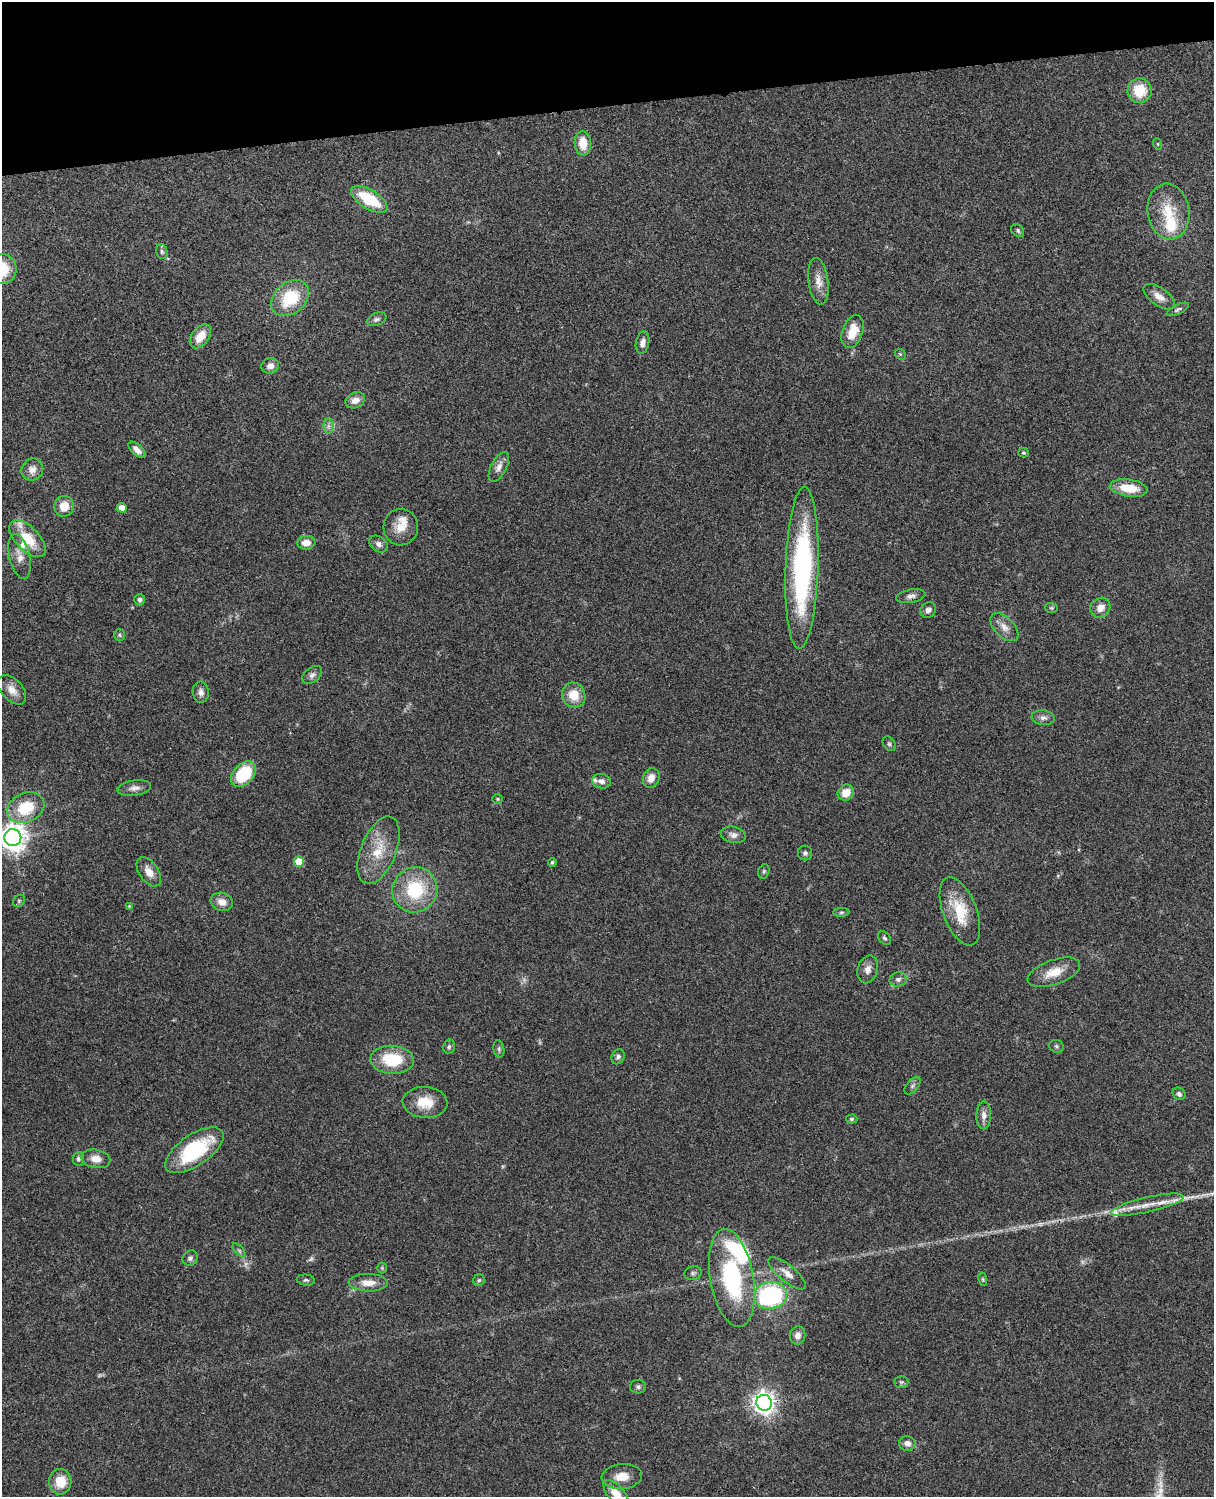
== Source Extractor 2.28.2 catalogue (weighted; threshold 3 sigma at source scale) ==
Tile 3 of 4 x 3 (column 3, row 1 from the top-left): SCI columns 2543-3754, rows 3155-4649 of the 5088 x 4926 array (HDU 1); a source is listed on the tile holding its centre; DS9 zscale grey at full resolution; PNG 1216 x 1499 px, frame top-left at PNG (2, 2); each listed source drawn as its Kron ellipse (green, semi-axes under 4 px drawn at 4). Shown black and unused: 7% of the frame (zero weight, under 3 of 4 exposures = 6% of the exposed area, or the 3 px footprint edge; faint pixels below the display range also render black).
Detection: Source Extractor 2.28.2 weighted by HDU 2 'WHT'; one run over the whole footprint, this tile lists its part. Background 0.0793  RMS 0.0058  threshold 0.0261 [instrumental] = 3 sigma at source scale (4.5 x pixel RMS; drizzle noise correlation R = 1.50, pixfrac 1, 0.05/0.05 arcsec/px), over >= 5 px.
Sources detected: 113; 2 too faint to see at this stretch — neither listed nor drawn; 7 inside a brighter listed object's ellipse — not listed separately; the other 104 listed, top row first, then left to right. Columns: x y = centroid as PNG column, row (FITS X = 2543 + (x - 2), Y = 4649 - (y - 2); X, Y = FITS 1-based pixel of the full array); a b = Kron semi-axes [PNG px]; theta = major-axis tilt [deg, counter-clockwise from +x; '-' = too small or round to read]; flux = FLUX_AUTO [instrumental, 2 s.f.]
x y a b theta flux
1140 90 12 12 - 15
583 143 12 8 -85 9.8
1158 144 6 3 -71 0.5
369 199 21 9 -31 25
1168 212 28 21 -82 19
1018 230 7 5 -49 1.2
162 252 8 5 -75 1.3
2 269 15 14 - 19
818 281 23 10 -82 6.4
1159 297 18 9 -35 5.1
290 298 21 15 41 27
1178 309 12 4 25 1.4
377 319 10 6 22 1.7
853 331 17 10 70 11
200 336 13 8 52 9.7
643 343 11 6 78 3.4
900 354 6 4 -44 0.8
270 366 9 7 23 3.7
355 400 10 7 25 4.4
328 426 7 5 90 1.8
137 450 10 5 -42 3.2
1023 453 5 4 - 0.84
499 467 16 7 63 4
32 469 11 10 - 4.7
1129 488 19 8 -8 14
64 506 10 10 - 8.3
122 508 5 4 - 6.7
401 527 18 17 - 8.9
27 539 23 11 -46 16
306 543 9 7 5 5.2
379 544 10 7 -35 2.4
20 556 23 10 -77 6.5
802 568 81 16 88 110
911 596 14 6 11 2.7
140 600 6 5 - 1.6
1051 608 6 5 - 0.84
1100 608 10 9 - 5.2
928 610 8 7 - 2.6
1004 627 17 9 -45 5
119 635 6 5 - 0.91
312 675 11 7 36 2.2
12 690 17 10 -47 6.4
201 692 10 8 -85 3
574 695 12 11 - 10
1043 718 11 7 -8 2.5
889 744 8 5 -56 1.1
243 774 15 10 47 30
651 778 10 8 68 4.7
601 781 9 7 -11 2.8
134 788 17 7 7 3.5
846 793 8 7 - 7.7
498 799 5 4 - 0.75
26 808 19 14 23 22
733 835 13 8 -11 2.9
13 838 8 8 - 640
379 850 36 17 68 18
805 853 7 7 - 1.6
299 861 5 5 - 13
552 862 4 4 - 1
764 871 7 5 74 1.1
149 872 16 9 -55 5.6
415 890 23 22 - 33
19 901 6 5 - 0.98
222 902 11 9 -19 4.5
129 906 4 4 - 0.47
960 911 36 17 -69 20
841 912 8 4 1 0.93
884 938 8 5 -51 1.1
868 969 14 10 75 3.9
1054 972 27 12 19 11
898 979 8 7 - 2.1
1057 1046 7 6 - 1.2
449 1047 7 6 - 1.2
499 1049 9 5 -82 1.2
618 1057 8 6 65 1.6
392 1060 22 14 -3 24
913 1086 10 5 49 1.6
1179 1094 7 6 - 1.7
425 1102 22 15 -3 13
984 1115 14 7 88 3.7
852 1119 6 4 2 0.97
194 1150 33 15 34 44
78 1159 7 5 87 1.6
96 1159 14 9 -12 5.5
1147 1205 37 7 13 11
239 1250 9 4 -48 1.3
190 1258 8 7 - 1.8
382 1268 5 5 - 0.78
693 1273 9 7 16 1.5
787 1273 23 8 -39 5.5
732 1278 50 21 -80 61
983 1279 7 3 -81 0.69
306 1280 9 5 -7 1.2
479 1280 6 5 - 0.95
368 1283 19 8 -1 6.6
771 1295 16 13 8 79
798 1335 9 8 - 3.1
901 1382 7 6 - 1
638 1387 8 7 - 1.5
764 1403 8 7 - 420
907 1443 8 7 - 3.3
622 1476 20 12 5 8.5
60 1482 12 11 - 11
616 1494 16 8 -49 7.9
Isophote crosses this tile's border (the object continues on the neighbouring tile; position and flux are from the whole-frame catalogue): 3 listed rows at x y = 2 269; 13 838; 616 1494